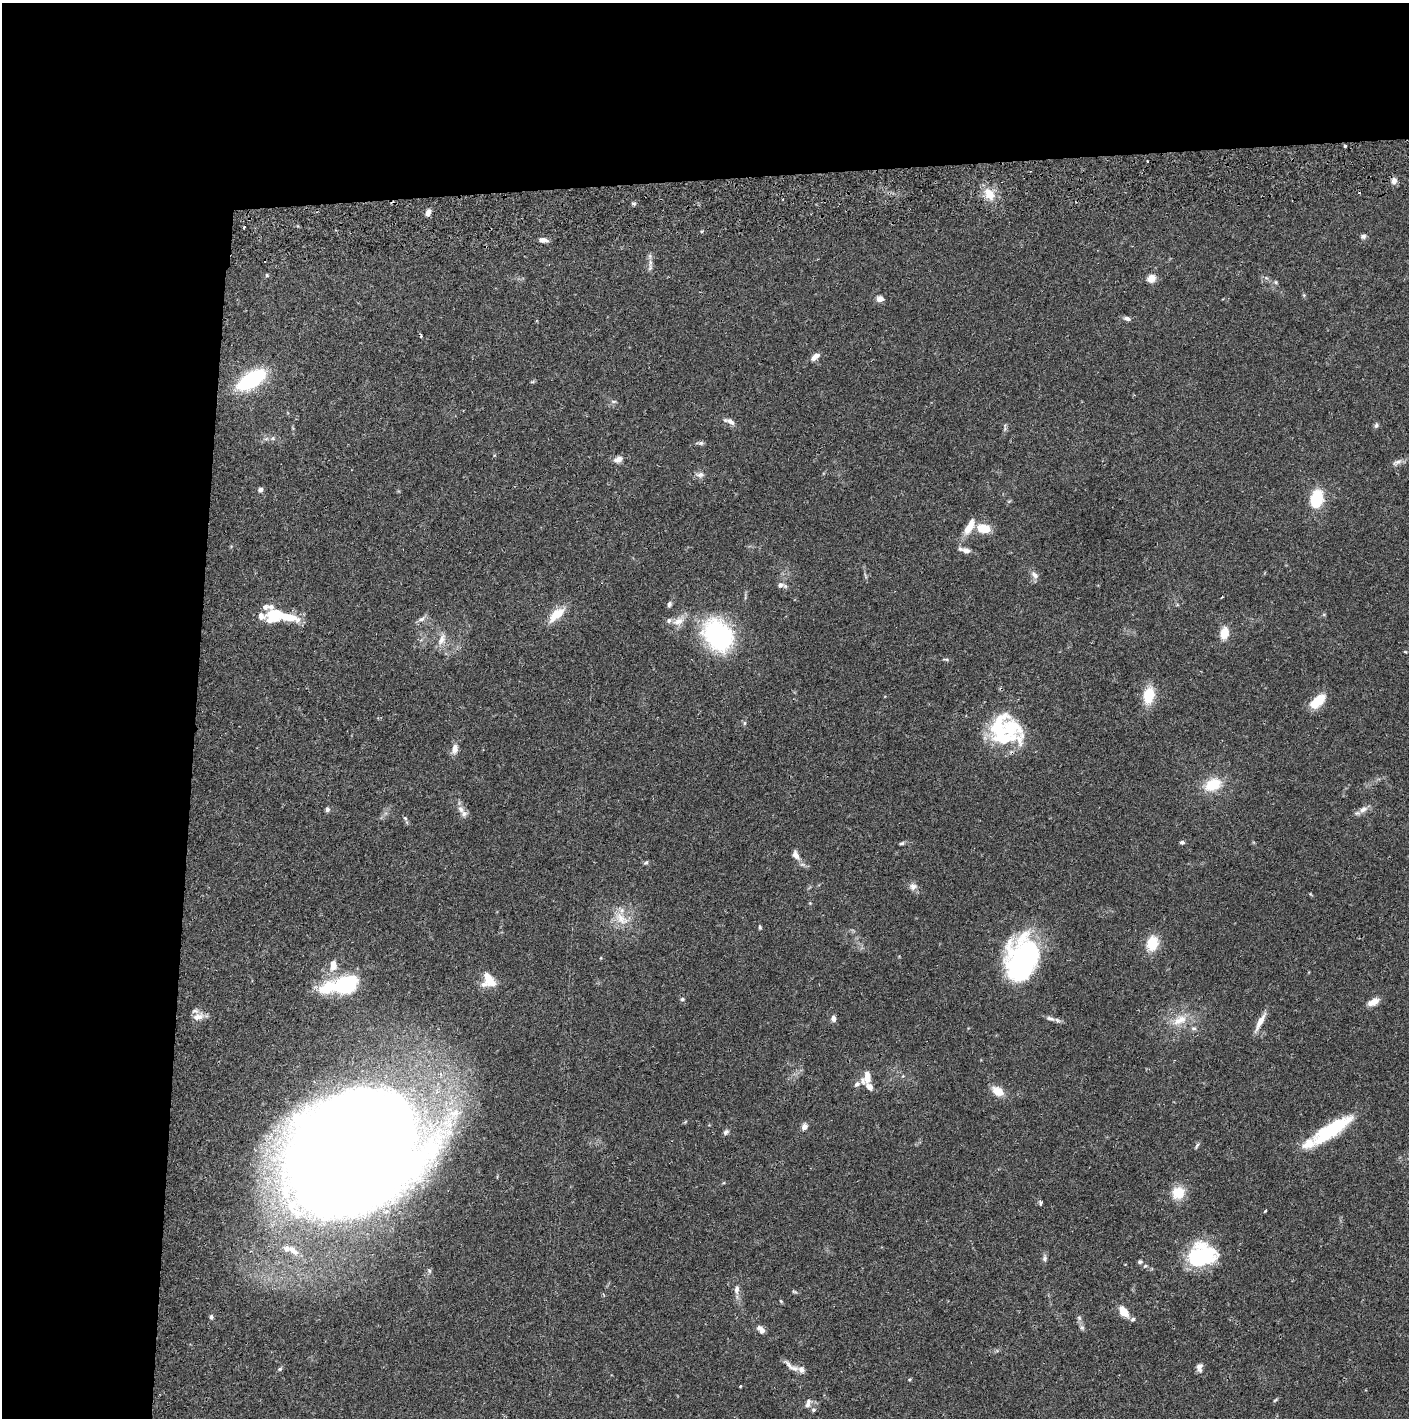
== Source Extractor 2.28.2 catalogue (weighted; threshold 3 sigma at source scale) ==
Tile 1 of 3 x 3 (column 1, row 1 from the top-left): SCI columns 37-1443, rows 2887-4302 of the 4263 x 4373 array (HDU 1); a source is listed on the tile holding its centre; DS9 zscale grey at full resolution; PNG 1411 x 1420 px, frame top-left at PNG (2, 3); no overlay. Shown black and unused: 24% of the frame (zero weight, under 2 of 3 exposures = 3% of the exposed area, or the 3 px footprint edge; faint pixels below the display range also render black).
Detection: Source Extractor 2.28.2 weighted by HDU 2 'WHT'; one run over the whole footprint, this tile lists its part. Background 0.0683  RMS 0.0049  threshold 0.0219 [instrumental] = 3 sigma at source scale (4.5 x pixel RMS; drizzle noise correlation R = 1.50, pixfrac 1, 0.05/0.05 arcsec/px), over >= 5 px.
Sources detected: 130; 2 inside a brighter object's white glare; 2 cosmic-ray / hot-pixel residue — not listed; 19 inside a brighter listed object's ellipse — not listed separately; the other 107 listed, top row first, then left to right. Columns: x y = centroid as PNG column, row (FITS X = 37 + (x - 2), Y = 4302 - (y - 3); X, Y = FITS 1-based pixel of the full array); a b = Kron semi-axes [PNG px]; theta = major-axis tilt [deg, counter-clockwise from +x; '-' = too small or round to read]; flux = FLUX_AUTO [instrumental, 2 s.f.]
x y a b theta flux
1345 146 3 2 - 0.53
1147 161 3 2 - 0.64
1394 181 8 7 - 2.4
989 194 13 9 -57 8.6
634 204 6 4 -6 0.83
428 212 8 5 60 2.5
244 227 3 3 - 1
1363 236 7 6 - 1.2
543 240 10 5 -6 2.6
650 268 10 5 77 1.6
267 275 5 4 - 0.57
1151 278 8 7 - 5.2
1276 282 6 5 - 0.77
880 299 9 8 - 2.1
1127 319 8 5 -14 1.7
815 357 12 6 36 2.9
252 380 28 13 33 47
532 382 6 3 18 0.6
614 401 8 4 0 0.81
730 421 12 7 -34 2.6
1376 425 7 6 - 1.1
266 439 7 4 19 1
701 443 8 6 -13 1
618 459 12 8 20 2.6
1397 462 16 6 27 2.2
700 475 12 7 6 2
260 490 6 5 - 1.4
1317 499 14 10 78 25
983 528 15 9 -9 9.2
966 551 10 7 -14 2.6
1034 575 12 7 -51 2.4
780 585 9 7 23 1.9
669 604 6 5 - 1.2
271 607 8 7 - 1.9
556 614 22 10 41 9.3
1324 614 6 4 0 0.54
261 616 16 10 -23 3.7
288 617 23 8 -10 13
421 619 10 7 21 2
678 621 17 10 23 5
1224 633 14 9 78 6.3
718 636 32 24 -56 68
441 639 17 8 65 4.2
946 659 8 3 -13 0.71
1149 695 14 9 78 16
1317 701 20 10 41 10
744 723 6 4 89 0.7
998 729 45 39 -67 34
455 749 11 8 80 3.6
1213 784 16 11 25 15
327 809 6 5 - 1.2
461 809 12 7 -57 2.8
1363 809 13 8 38 3
405 818 6 4 -44 0.73
1182 842 6 4 -2 0.98
902 843 6 4 16 0.79
796 855 14 8 -63 3.2
646 863 6 4 47 0.79
913 886 10 9 - 2.4
810 903 4 4 - 0.41
622 919 22 13 -33 8.5
760 927 5 4 - 0.65
1152 943 14 11 70 12
1023 958 40 28 71 97
333 966 10 6 86 6
490 982 16 13 -42 6.4
346 985 26 17 20 34
682 999 5 4 - 0.75
1373 1002 13 7 27 5.1
198 1017 16 8 17 3.7
1050 1018 13 6 -16 2.1
833 1019 7 5 -85 2.1
1180 1020 24 12 26 8.5
1260 1022 26 6 63 4.7
1194 1028 8 6 -1 1.2
866 1077 17 10 63 5.6
998 1091 16 10 -32 6.1
804 1126 8 7 - 2.1
1332 1130 45 12 34 36
726 1132 8 6 43 1.3
1197 1145 10 4 62 0.9
351 1154 90 74 39 2300
1178 1193 14 13 - 10
1041 1203 5 4 - 1.3
1265 1211 3 3 - 0.67
293 1251 17 8 -43 4.7
1202 1255 32 23 9 38
1045 1258 9 6 87 1.4
1140 1262 6 5 - 0.98
1145 1266 6 5 - 0.73
737 1289 12 6 84 2.4
794 1292 8 4 -9 0.68
781 1301 5 4 - 0.54
1123 1312 10 7 -59 8.3
211 1317 7 5 -81 1.1
1079 1318 7 5 -46 1
1133 1319 7 6 - 1.1
1082 1328 7 5 -42 1
761 1329 12 7 -43 2.6
789 1365 19 6 -52 2.4
1199 1367 11 7 89 2.1
280 1369 6 5 - 0.8
801 1370 9 8 - 2.3
740 1386 3 3 - 0.76
1275 1400 7 3 36 0.64
808 1403 13 6 72 2
813 1410 6 5 - 1